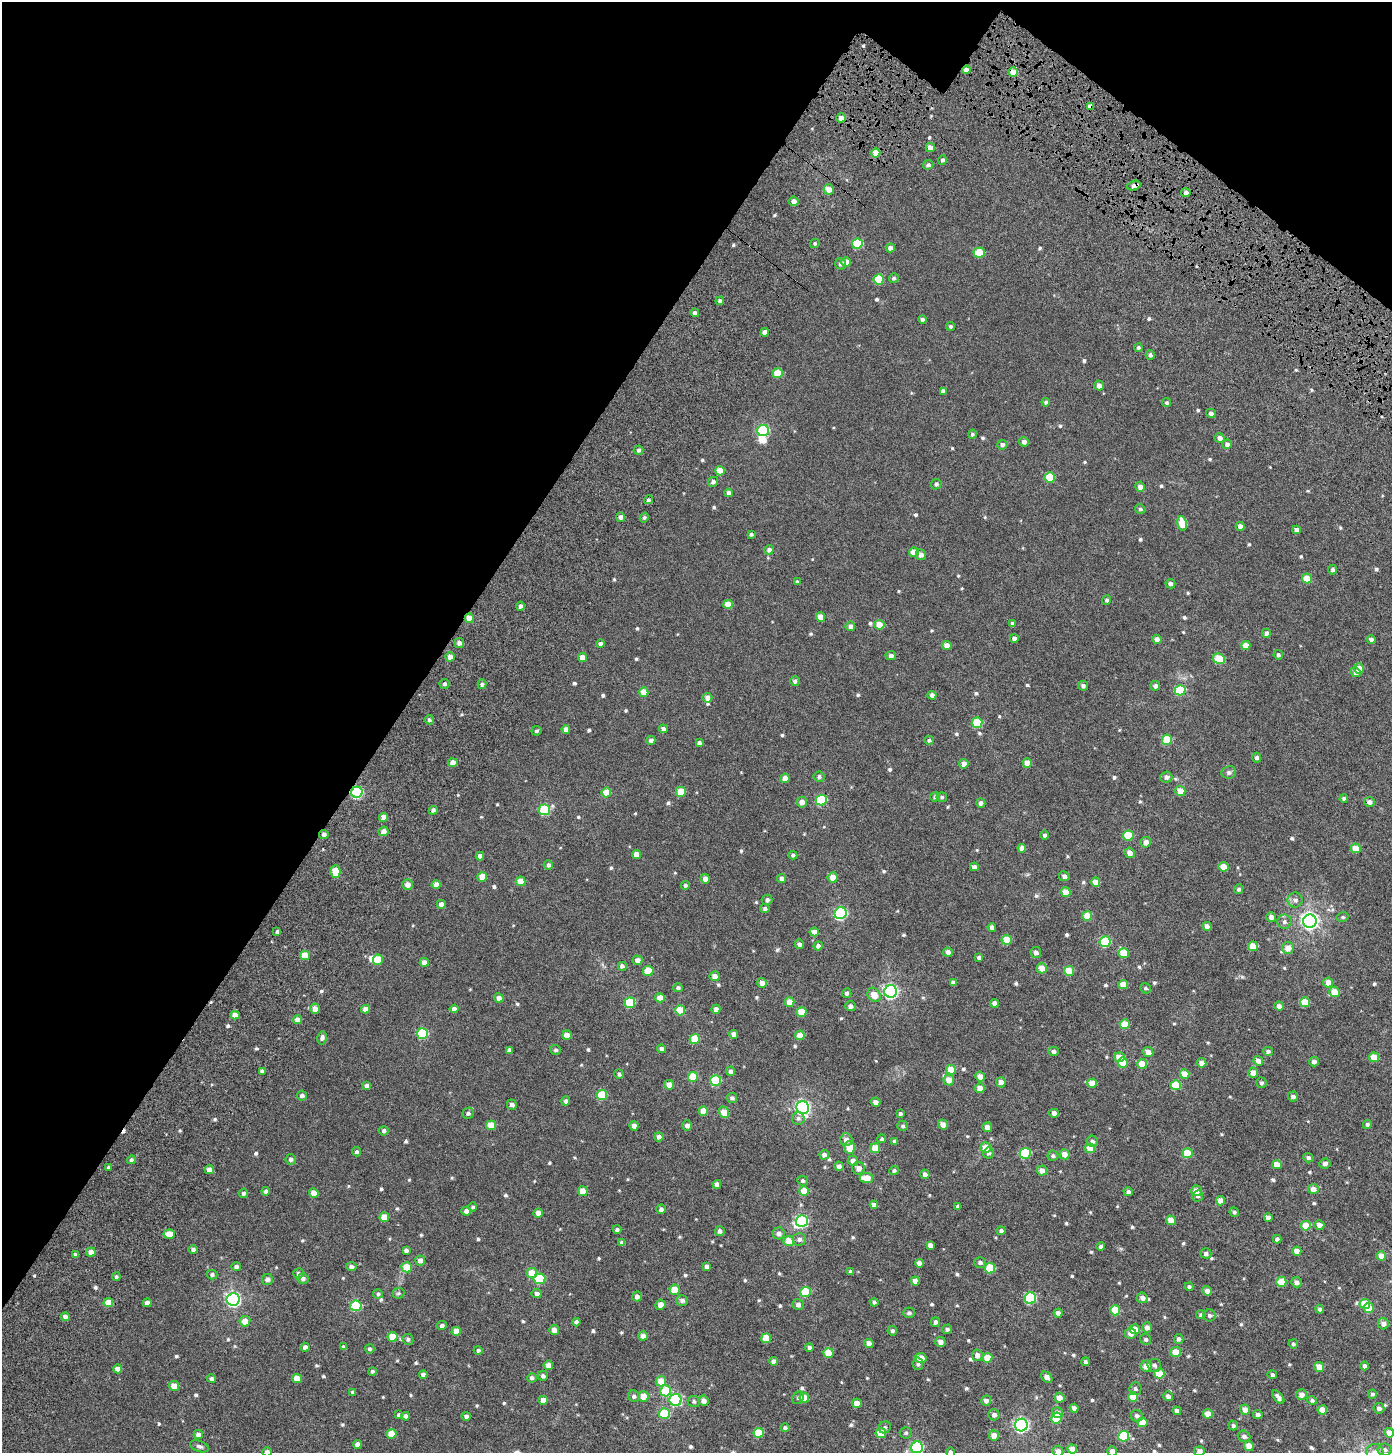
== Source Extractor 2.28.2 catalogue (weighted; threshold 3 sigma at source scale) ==
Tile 2 of 4 x 4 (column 2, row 1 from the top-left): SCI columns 1855-3244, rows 4647-6097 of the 6412 x 6360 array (HDU 1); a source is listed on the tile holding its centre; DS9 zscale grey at full resolution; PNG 1394 x 1455 px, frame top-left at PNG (2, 2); each listed source drawn as its Kron ellipse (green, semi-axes under 4 px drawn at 4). Shown black and unused: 32% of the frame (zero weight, under 8 of 15 exposures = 14% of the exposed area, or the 3 px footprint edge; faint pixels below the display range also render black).
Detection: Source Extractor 2.28.2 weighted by HDU 2 'WHT'; one run over the whole footprint, this tile lists its part. Background -3.45e-04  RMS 0.0016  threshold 0.0067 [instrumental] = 3 sigma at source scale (4.09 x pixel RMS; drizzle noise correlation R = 1.36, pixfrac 0.8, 0.0396/0.0396 arcsec/px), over >= 5 px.
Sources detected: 687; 3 inside a brighter object's white glare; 1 cosmic-ray / hot-pixel residue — neither listed nor drawn; of the other 683, all 500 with FLUX_AUTO >= 0.244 (the completeness limit of this list) listed and drawn (183 fainter detections not listed), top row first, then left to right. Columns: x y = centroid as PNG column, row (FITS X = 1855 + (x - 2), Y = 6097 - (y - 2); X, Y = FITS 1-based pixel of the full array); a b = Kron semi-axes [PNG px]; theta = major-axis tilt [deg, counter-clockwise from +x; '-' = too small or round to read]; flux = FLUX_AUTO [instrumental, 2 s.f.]
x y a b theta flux
966 70 4 4 - 0.81
1013 72 5 4 - 1.8
1090 106 4 4 - 0.71
841 118 5 4 - 0.93
930 148 4 4 - 0.72
876 153 4 4 - 1.8
942 160 4 4 - 0.32
928 165 5 4 - 0.33
1134 185 7 4 18 0.55
829 189 5 5 - 1.1
1186 193 4 4 - 0.58
794 201 5 4 - 0.58
815 243 5 4 - 0.27
857 244 5 5 - 5.5
890 248 4 4 - 0.73
979 252 5 5 - 3.7
846 262 5 4 - 1.5
840 264 6 5 - 0.4
894 278 5 4 - 0.32
879 279 5 5 - 3.6
720 301 4 4 - 0.38
695 313 4 4 - 0.49
922 319 4 4 - 0.36
950 326 4 4 - 0.25
765 332 4 4 - 0.7
1138 348 4 4 - 0.25
1150 355 5 4 - 0.4
778 373 5 5 - 3.2
1099 385 5 4 - 0.76
943 391 4 4 - 0.45
1046 402 4 4 - 0.28
1166 403 4 4 - 0.26
1211 413 5 4 - 0.44
763 431 6 5 - 11
972 434 4 4 - 0.28
1220 438 5 4 - 0.62
1024 442 5 5 - 0.6
1227 444 5 4 - 0.51
1002 445 5 5 - 0.48
638 450 5 4 - 0.36
720 471 5 4 - 2
1050 477 5 5 - 3.8
713 482 5 4 - 0.48
936 484 5 5 - 0.33
1140 487 5 4 - 0.74
729 493 4 4 - 0.66
648 500 4 4 - 0.3
1140 509 5 4 - 0.27
621 517 5 4 - 0.45
644 518 5 4 - 0.24
1182 524 7 5 -79 2.8
1240 526 4 4 - 0.64
1297 530 4 4 - 0.7
751 534 4 3 - 0.31
769 550 5 4 - 0.46
914 552 5 4 - 1.5
921 555 5 5 - 0.67
1333 570 5 4 - 0.3
1307 579 5 5 - 2.3
797 582 4 3 - 0.29
1170 584 5 4 - 0.49
1107 600 5 4 - 0.27
728 604 5 4 - 1.6
520 606 4 4 - 0.45
820 617 4 4 - 1.4
469 618 4 4 - 1.6
1012 624 4 3 - 0.36
879 625 5 5 - 1.8
850 626 5 4 - 0.53
1266 633 5 5 - 0.52
1014 638 4 4 - 0.44
1157 639 4 4 - 0.89
1371 639 4 4 - 0.42
459 643 5 5 - 0.58
600 644 4 4 - 0.43
947 645 5 4 - 0.9
1246 645 4 4 - 1.5
891 655 5 4 - 0.47
1278 655 5 4 - 0.32
450 657 4 4 - 1
582 657 4 4 - 0.99
1219 659 6 5 - 4.4
1359 668 5 5 - 1.3
1356 672 5 4 - 0.67
795 681 5 4 - 0.38
444 684 5 4 - 0.29
482 684 5 4 - 0.28
1083 686 5 4 - 0.38
1155 686 5 5 - 0.51
1180 690 5 5 - 7.3
644 692 4 4 - 1.7
932 695 4 4 - 0.6
707 698 5 4 - 0.73
429 720 5 4 - 0.31
977 723 5 5 - 4.9
566 729 4 4 - 0.68
663 729 4 4 - 0.5
536 731 5 5 - 0.26
651 740 4 4 - 0.47
929 740 5 4 - 0.29
1167 740 5 5 - 4.5
699 743 4 4 - 0.42
1257 758 5 4 - 0.35
453 763 5 4 - 1.3
1027 763 4 4 - 1.2
964 764 4 4 - 1
1229 772 7 6 - 0.44
819 777 5 5 - 0.38
1166 777 6 5 - 0.54
785 778 4 4 - 1.1
1180 791 5 5 - 1.6
357 792 6 5 - 14
606 792 5 5 - 2.4
681 792 5 5 - 2.4
935 797 5 4 - 0.27
942 797 5 4 - 0.27
1344 798 4 4 - 0.32
821 800 5 5 - 7.7
802 802 5 5 - 0.85
1369 802 5 5 - 0.58
981 803 5 4 - 0.45
433 810 4 4 - 0.39
545 810 5 5 - 8.3
384 817 4 4 - 1.1
383 831 5 4 - 0.87
324 834 4 4 - 0.47
1045 835 4 4 - 0.33
1128 835 5 5 - 4.2
1146 842 5 5 - 0.88
1022 848 4 4 - 0.72
1356 848 5 4 - 1.7
1130 853 5 5 - 0.85
636 854 4 4 - 1.2
793 855 4 4 - 0.28
480 856 4 4 - 0.6
548 865 5 4 - 0.4
974 867 4 4 - 0.67
1224 867 5 5 - 1.5
335 871 6 5 - 3
1064 876 5 4 - 0.48
482 877 5 4 - 2
833 877 5 5 - 1.3
782 878 4 4 - 0.63
705 879 5 4 - 0.78
521 881 5 4 - 1.7
1096 882 4 4 - 1.3
408 884 5 5 - 0.86
436 885 4 4 - 0.91
685 885 4 4 - 0.3
1238 889 5 4 - 0.35
1066 892 5 4 - 1.5
767 900 5 5 - 0.38
1295 900 8 7 - 0.55
441 904 4 4 - 0.57
765 908 4 4 - 0.34
841 913 6 5 - 15
1087 916 5 5 - 2.4
1271 917 5 5 - 0.64
1343 917 6 5 - 0.25
1310 921 7 6 - 48
1284 922 7 7 - 0.42
1207 926 4 4 - 1
992 927 4 4 - 0.47
277 932 4 3 - 0.25
814 932 4 4 - 0.89
1007 940 5 5 - 2
1105 942 5 5 - 6.6
799 944 5 4 - 0.4
818 946 4 4 - 0.54
1253 946 5 4 - 2.3
1288 948 6 6 - 1.3
948 952 5 4 - 0.66
1036 953 5 5 - 0.55
1123 953 5 5 - 2.3
305 955 5 4 - 2.3
979 958 4 4 - 0.41
378 960 5 5 - 2.7
638 960 5 5 - 0.77
424 962 4 4 - 0.85
622 966 5 5 - 0.38
1042 968 5 5 - 1.5
648 971 5 5 - 2.7
1069 971 5 5 - 2.8
715 976 5 5 - 0.86
953 982 4 3 - 0.36
762 983 5 4 - 0.86
1328 983 5 5 - 1.5
1123 984 5 4 - 1.8
678 988 5 4 - 0.32
1145 988 5 5 - 0.25
891 991 6 6 - 29
1334 992 5 5 - 1.6
847 993 5 4 - 0.39
874 995 7 6 - 1.7
499 998 5 4 - 0.73
660 998 5 4 - 1.4
790 1002 5 4 - 1.6
1305 1002 5 5 - 2.9
630 1003 5 5 - 5.9
995 1003 4 4 - 0.59
850 1006 5 5 - 0.5
1279 1006 4 4 - 0.51
315 1009 5 5 - 1.1
365 1009 4 4 - 0.95
454 1009 4 4 - 0.7
716 1009 4 4 - 0.61
680 1010 5 5 - 3.1
801 1012 5 5 - 2.3
235 1015 4 4 - 1.1
297 1020 4 4 - 0.84
1125 1024 5 4 - 2.5
422 1034 5 5 - 8.6
734 1034 4 4 - 0.73
567 1035 5 4 - 1.4
800 1035 5 4 - 1.5
322 1038 6 5 - 0.38
695 1039 5 5 - 3.2
661 1049 4 4 - 0.42
509 1050 4 4 - 0.41
556 1050 5 5 - 0.31
1053 1051 5 4 - 0.4
1268 1051 5 4 - 0.34
1148 1052 5 5 - 0.89
1119 1057 5 5 - 1.6
1374 1057 5 5 - 1.7
1258 1061 5 4 - 0.69
1314 1062 5 4 - 0.49
1123 1063 5 5 - 2.4
1202 1063 5 4 - 0.79
1142 1064 5 4 - 2.2
951 1070 5 5 - 2.2
262 1071 4 3 - 0.36
731 1071 4 4 - 0.46
1253 1073 5 5 - 0.91
619 1074 5 4 - 0.29
1185 1074 5 5 - 2
693 1077 5 5 - 2.9
980 1077 5 4 - 0.89
949 1080 5 5 - 1.3
716 1081 5 5 - 6.7
1001 1082 5 5 - 0.81
1092 1083 5 4 - 2
1261 1083 5 5 - 0.28
669 1085 5 5 - 0.99
1176 1085 5 5 - 3.5
367 1086 4 4 - 0.65
980 1088 5 5 - 1.1
302 1095 5 5 - 0.47
602 1095 5 5 - 4.7
1293 1097 5 5 - 0.54
732 1098 5 5 - 0.37
566 1101 5 4 - 0.38
875 1102 5 4 - 0.64
512 1105 5 5 - 0.51
803 1107 6 6 - 27
703 1111 5 4 - 1.5
724 1112 6 5 - 1.5
468 1113 6 5 - 0.4
1054 1113 5 4 - 0.62
900 1114 4 4 - 0.28
798 1118 6 6 - 0.35
1367 1124 4 4 - 0.29
491 1125 5 5 - 2.4
687 1125 5 5 - 0.51
943 1125 5 5 - 0.92
634 1126 5 4 - 0.66
903 1126 5 5 - 0.27
987 1127 5 5 - 0.77
384 1131 5 4 - 0.42
659 1137 4 4 - 0.55
882 1139 4 4 - 0.25
846 1140 6 6 - 0.8
894 1141 4 4 - 0.4
1092 1141 6 5 - 0.36
850 1147 6 5 - 3.1
875 1148 5 5 - 2.5
986 1148 5 5 - 1.8
1090 1148 5 5 - 2.2
356 1152 4 4 - 0.25
989 1153 5 5 - 0.39
1025 1153 5 5 - 7.3
1188 1153 5 5 - 3.5
1065 1154 5 5 - 1.1
824 1155 5 4 - 0.58
1053 1156 5 5 - 0.32
1308 1158 5 4 - 0.36
291 1159 5 5 - 0.42
131 1160 4 4 - 0.29
853 1161 5 5 - 0.76
1325 1163 6 5 - 0.49
1277 1165 5 4 - 1.9
839 1166 4 4 - 0.54
108 1167 4 3 - 0.3
858 1168 6 6 - 0.77
209 1170 4 4 - 0.88
1042 1170 5 5 - 0.88
894 1171 5 4 - 0.3
925 1174 4 4 - 0.61
866 1178 7 5 -7 1.9
803 1181 5 5 - 0.25
717 1184 4 4 - 0.79
1313 1189 5 5 - 0.95
266 1191 4 4 - 0.38
583 1191 5 5 - 1.7
804 1191 5 5 - 2.3
1196 1191 5 5 - 1.3
1128 1192 5 4 - 0.33
243 1193 5 4 - 0.35
314 1193 4 4 - 1.4
1198 1196 6 5 - 0.3
1220 1201 4 4 - 1.1
874 1205 4 4 - 0.75
958 1206 4 4 - 0.31
473 1207 4 4 - 0.27
661 1209 5 4 - 0.51
466 1211 5 4 - 0.58
1234 1212 5 4 - 0.25
538 1213 5 4 - 0.78
384 1217 5 4 - 1.8
1268 1217 4 4 - 0.62
1171 1220 5 4 - 1.4
802 1221 6 6 - 18
1319 1225 5 4 - 0.75
1306 1226 5 5 - 2.5
617 1230 4 4 - 0.33
720 1231 5 5 - 0.41
1001 1231 4 4 - 0.4
779 1233 6 6 - 0.71
169 1234 6 4 5 1.9
799 1239 7 6 - 0.53
1277 1239 4 4 - 0.38
789 1241 5 5 - 1.9
622 1243 4 4 - 0.5
930 1245 4 4 - 0.49
1101 1246 4 4 - 0.34
193 1250 5 4 - 0.39
406 1250 4 4 - 0.37
1297 1251 4 4 - 1.2
91 1252 5 4 - 0.92
1206 1253 5 5 - 0.44
75 1255 4 4 - 0.33
1381 1256 5 4 - 1.4
420 1260 5 5 - 0.66
980 1262 6 5 - 0.38
919 1263 4 4 - 0.68
706 1266 4 4 - 0.48
236 1267 5 4 - 0.4
351 1267 5 4 - 0.52
407 1267 5 5 - 2.8
990 1268 5 5 - 4.6
850 1272 4 3 - 0.37
298 1273 5 5 - 0.32
532 1273 5 5 - 2.2
212 1274 5 5 - 0.31
116 1277 4 4 - 0.25
267 1279 5 5 - 0.6
303 1279 5 5 - 0.4
539 1279 6 5 - 6.5
915 1281 4 4 - 1
1281 1282 5 5 - 3.1
1296 1282 5 5 - 0.55
1189 1287 4 4 - 0.26
675 1290 5 5 - 2.1
1207 1291 5 4 - 0.75
805 1292 5 5 - 4.4
398 1293 6 5 - 0.25
537 1293 5 4 - 0.47
378 1294 5 4 - 0.27
637 1296 5 5 - 0.47
1030 1298 6 5 - 10
1142 1298 5 5 - 0.64
233 1299 6 6 - 31
682 1300 6 5 - 0.47
874 1302 4 4 - 0.29
108 1303 5 4 - 1.9
147 1303 4 4 - 0.75
1365 1304 5 5 - 2.8
660 1305 5 5 - 0.9
798 1305 6 5 - 0.47
356 1306 5 5 - 7.6
1368 1308 5 5 - 2
1320 1309 4 4 - 0.36
1115 1310 5 5 - 3.4
909 1313 6 5 - 0.36
1058 1313 4 4 - 0.48
1201 1315 5 4 - 0.3
1209 1315 6 6 - 0.35
65 1317 4 4 - 0.58
245 1321 5 5 - 1.1
576 1322 4 4 - 0.38
935 1322 5 4 - 0.42
1383 1324 6 5 - 0.74
442 1326 5 4 - 0.37
1147 1328 5 5 - 0.64
947 1329 5 4 - 0.34
1135 1329 5 5 - 1.8
554 1330 5 5 - 0.82
456 1331 5 4 - 1.4
892 1331 5 4 - 0.3
1130 1334 6 5 - 0.69
643 1336 5 4 - 0.75
393 1337 5 5 - 2.3
766 1338 5 5 - 2.4
408 1339 5 5 - 0.34
1146 1339 6 5 - 0.25
1179 1339 5 4 - 0.38
940 1342 5 5 - 0.72
869 1343 5 4 - 0.97
1293 1344 5 4 - 0.25
305 1347 4 4 - 0.53
344 1347 4 4 - 0.28
809 1348 4 4 - 0.49
370 1349 5 4 - 0.3
478 1350 4 4 - 0.26
1176 1352 5 5 - 1.7
828 1353 5 5 - 2.7
977 1355 6 5 - 0.63
921 1358 6 5 - 1.4
987 1358 5 5 - 2.5
774 1361 4 4 - 0.48
1085 1362 4 4 - 0.3
918 1364 6 5 - 0.3
548 1365 4 4 - 0.85
1154 1365 7 6 - 0.42
1146 1366 6 5 - 1.1
1365 1366 4 4 - 0.31
1319 1367 5 4 - 1.2
118 1369 4 4 - 1.1
372 1371 4 4 - 0.25
1159 1373 5 5 - 2.8
423 1375 4 4 - 0.47
1272 1375 5 4 - 0.38
543 1376 5 5 - 0.37
1047 1377 6 4 -46 0.73
297 1378 5 4 - 1.3
532 1378 5 4 - 0.37
212 1379 4 4 - 0.32
661 1381 5 5 - 1.8
174 1386 5 5 - 1.4
1135 1389 6 6 - 0.3
666 1391 5 5 - 4.7
353 1392 3 3 - 0.24
1372 1394 4 4 - 0.33
1302 1395 5 5 - 0.88
634 1396 6 5 - 0.39
644 1396 5 5 - 1.7
1168 1396 5 4 - 0.5
1133 1397 5 4 - 2.5
1278 1397 8 4 -50 0.6
798 1398 7 5 51 0.29
804 1398 5 5 - 2
1059 1398 5 5 - 0.92
543 1400 4 4 - 0.94
676 1400 6 6 - 13
1312 1400 4 4 - 0.27
694 1401 6 5 - 0.32
703 1401 5 5 - 0.69
986 1401 5 5 - 0.53
857 1403 5 4 - 0.89
1074 1408 4 4 - 0.48
1379 1408 5 5 - 0.43
1245 1409 5 5 - 0.9
1322 1410 4 4 - 1.4
1177 1411 4 4 - 0.44
1058 1413 5 5 - 0.62
664 1414 5 5 - 5.5
1208 1414 5 4 - 1.3
1258 1414 5 4 - 0.46
399 1415 3 3 - 0.24
994 1415 5 5 - 0.49
406 1416 4 4 - 0.42
466 1416 4 4 - 0.36
1137 1416 6 5 - 0.43
1057 1418 5 5 - 4.1
1142 1422 5 5 - 2.1
1021 1425 6 6 - 27
1233 1425 5 4 - 0.28
885 1427 6 5 - 0.31
785 1428 4 4 - 0.28
759 1433 5 5 - 4
881 1433 5 5 - 1.9
906 1433 6 5 - 0.27
1389 1433 5 4 - 1.2
391 1434 5 5 - 2.3
198 1435 4 4 - 0.56
994 1435 5 5 - 0.98
1124 1436 5 5 - 7.2
1244 1436 6 5 - 0.44
357 1444 4 4 - 0.77
199 1446 9 5 -19 0.38
1249 1446 5 4 - 1.2
917 1447 6 5 - 14
1072 1449 5 4 - 0.9
1385 1450 7 6 - 0.42
1058 1451 5 5 - 0.59
1112 1451 5 5 - 0.67
1199 1451 5 5 - 0.67
267 1452 4 4 - 0.42
950 1452 5 4 - 0.35
1375 1452 8 8 - 0.7
Overlapping masked pixels (flux is a lower limit): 7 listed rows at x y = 966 70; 1013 72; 1090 106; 1134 185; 469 618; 357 792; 324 834
Isophote crosses this tile's border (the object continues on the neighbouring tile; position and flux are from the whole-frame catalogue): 8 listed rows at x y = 1389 1433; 917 1447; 1058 1451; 1112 1451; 1199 1451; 267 1452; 950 1452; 1375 1452